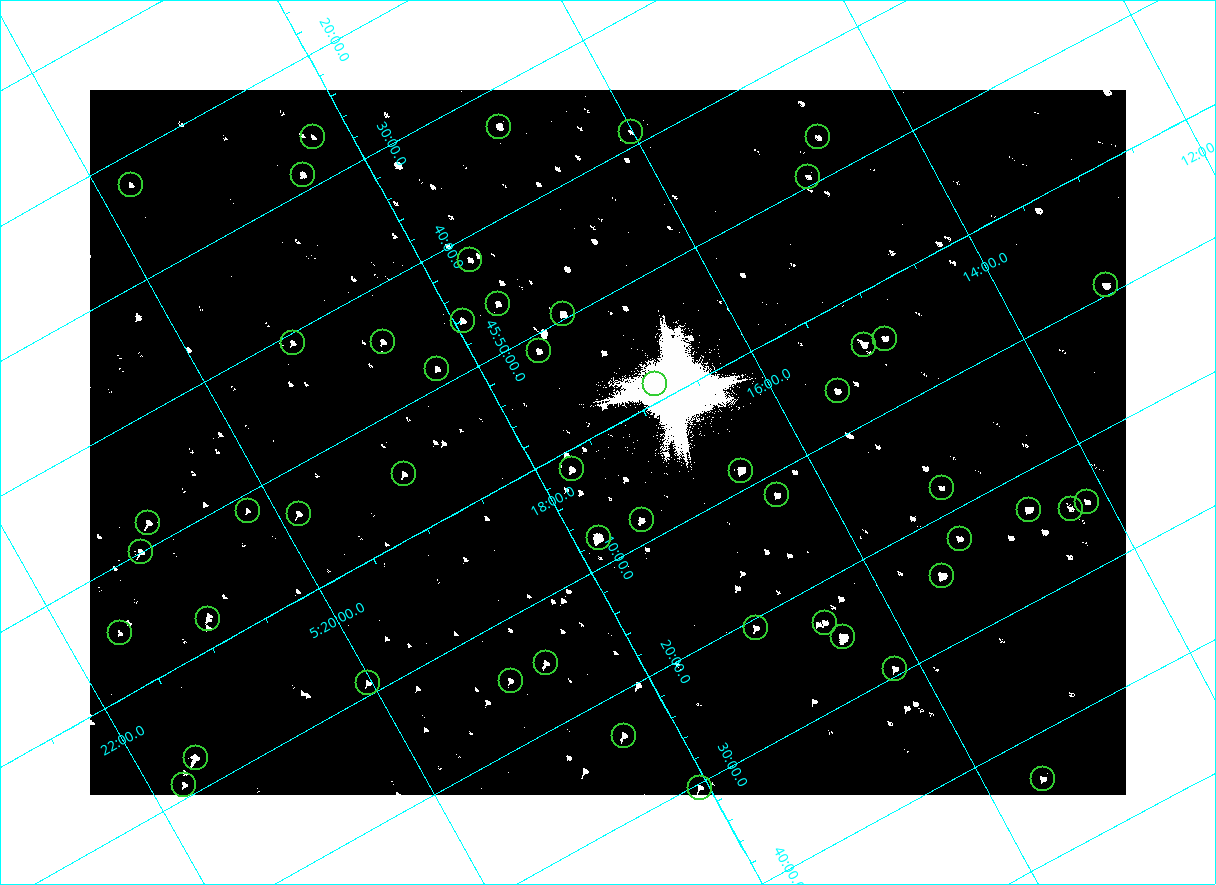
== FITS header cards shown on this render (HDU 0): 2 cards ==
NAXIS1  =                 2072
NAXIS2  =                 1410

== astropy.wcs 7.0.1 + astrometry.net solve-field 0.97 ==
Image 2072 x 1410 px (HDU 0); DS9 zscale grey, zoomed out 1/2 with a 90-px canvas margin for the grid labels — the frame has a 2x2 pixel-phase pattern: the four 2x2 pixel phases sit at different levels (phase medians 80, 80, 80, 144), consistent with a one-shot-colour (mosaic) sensor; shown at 1/2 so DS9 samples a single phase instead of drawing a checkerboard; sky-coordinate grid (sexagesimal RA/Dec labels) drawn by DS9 from the SOLVED WCS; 50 Tycho-2 reference stars matched to detected sources circled (green)
Header WCS: none
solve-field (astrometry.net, Tycho-2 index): SOLVED blind (the file carries no WCS)
Solved WCS: RA---TAN-SIP/DEC--TAN-SIP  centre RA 05:17:22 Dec +46:01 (79.34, +46.02 deg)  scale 2.54 arcsec/px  FOV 87.7' x 59.7'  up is -151 deg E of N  parity flipped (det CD > 0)
(file carries no celestial WCS; the grid is the blind solution)
Tycho-2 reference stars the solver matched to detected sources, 50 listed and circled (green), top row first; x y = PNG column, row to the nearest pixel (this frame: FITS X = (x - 90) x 2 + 1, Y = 1410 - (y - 90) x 2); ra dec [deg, ICRS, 3 dp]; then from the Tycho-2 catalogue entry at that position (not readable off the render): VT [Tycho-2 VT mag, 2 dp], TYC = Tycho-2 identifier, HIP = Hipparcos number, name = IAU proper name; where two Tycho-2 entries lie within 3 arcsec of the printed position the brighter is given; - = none
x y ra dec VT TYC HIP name
499 126 79.231 +45.552 9.98 3358-927-1 - -
630 132 79.004 +45.647 11.41 3358-2181-1 - -
312 137 79.570 +45.438 11.18 3358-2771-1 - -
818 137 78.675 +45.779 11.07 3345-1858-1 - -
302 175 79.625 +45.478 9.93 3358-231-1 - -
808 176 78.730 +45.821 11.17 3345-560-1 - -
130 185 79.937 +45.373 10.74 3358-949-1 - -
470 260 79.411 +45.697 10.62 3358-1083-1 - -
1106 285 78.300 +46.154 9.71 3345-874-1 - -
498 304 79.404 +45.771 10.28 3358-1309-1 - -
563 314 79.298 +45.827 8.77 3358-3023-1 - -
462 320 79.483 +45.767 10.14 3358-481-1 - -
885 338 78.747 +46.074 10.28 3345-730-1 - -
292 342 79.806 +45.679 11.23 3358-1039-1 - -
382 342 79.645 +45.739 10.39 3358-323-1 - -
864 344 78.791 +46.067 9.53 3358-1478-1 - -
539 351 79.377 +45.856 9.99 3358-2785-1 - -
437 368 79.575 +45.809 10.46 3358-3067-1 - -
654 384 79.203 +45.975 10.21 3358-3142-1 - -
838 390 78.883 +46.107 10.16 3358-1042-1 - -
572 469 79.434 +46.025 9.87 3358-2812-1 - -
741 470 79.133 +46.141 8.10 3358-3148-1 - -
404 474 79.737 +45.917 10.42 3358-2222-1 - -
942 488 78.790 +46.297 10.91 3358-2798-1 - -
777 495 79.092 +46.196 10.35 3358-1074-1 - -
1087 502 78.541 +46.411 10.86 3345-1321-1 - -
1070 508 78.578 +46.409 10.96 3345-1097-1 - -
248 510 80.050 +45.855 11.27 3358-2824-1 - -
1028 510 78.654 +46.383 8.84 3345-1869-1 - -
298 514 79.963 +45.894 10.08 3358-2584-1 - -
642 520 79.360 +46.135 9.37 3358-2973-1 - -
148 523 80.238 +45.802 9.43 3358-655-1 - -
598 538 79.453 +46.128 7.41 3358-2414-1 - -
960 538 78.806 +46.372 10.28 3358-1208-1 - -
140 552 80.281 +45.832 9.52 3358-2963-1 - -
942 576 78.874 +46.406 8.07 3358-1254-1 - -
208 619 80.228 +45.962 10.38 3358-2502-1 - -
824 622 79.131 +46.386 9.87 3358-62-1 - -
756 628 79.260 +46.346 10.40 3358-902-1 - -
120 633 80.398 +45.917 10.91 3358-2348-1 - -
842 637 79.113 +46.416 6.95 3358-1284-1 - -
546 663 79.670 +46.248 10.61 3358-2504-1 - -
895 668 79.049 +46.490 10.10 3358-1590-1 - -
510 681 79.751 +46.245 10.97 3358-2202-1 - -
368 683 80.007 +46.150 10.36 3358-1438-1 - -
624 736 79.602 +46.390 9.90 3358-202-1 - -
196 758 80.388 +46.123 8.89 3358-1920-1 - -
1042 779 78.889 +46.726 10.59 3358-58-1 - -
184 784 80.435 +46.149 10.14 3358-1944-1 - -
700 788 79.516 +46.506 10.34 3358-900-1 - -